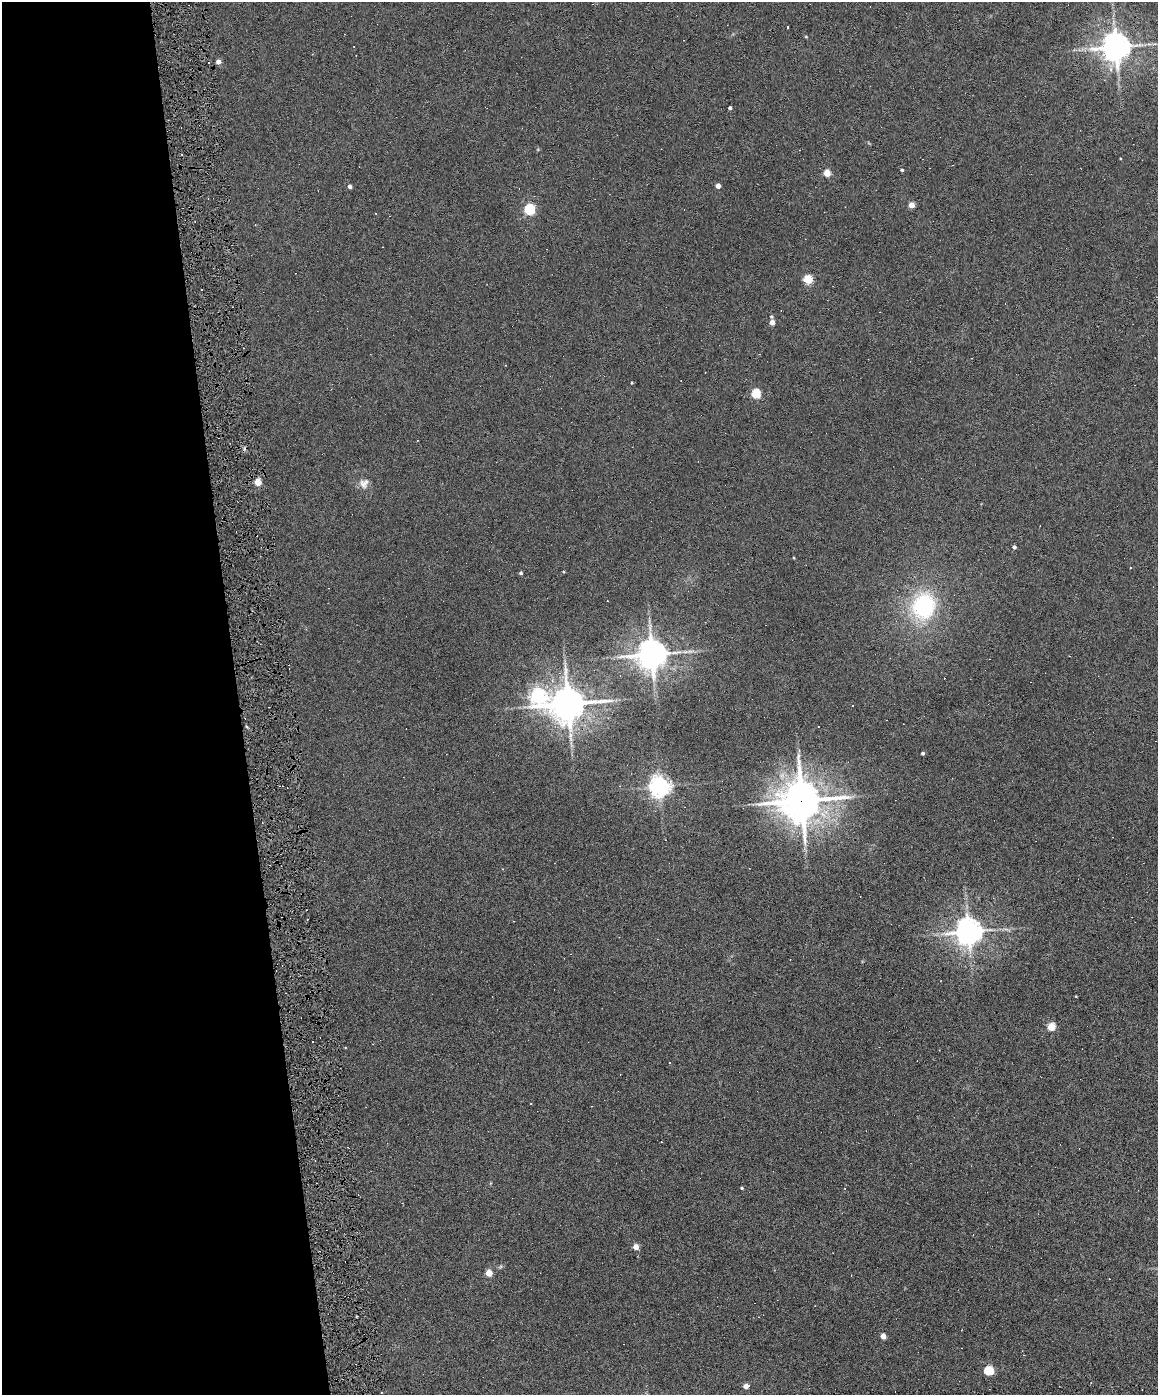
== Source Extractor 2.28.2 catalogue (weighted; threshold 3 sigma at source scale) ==
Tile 5 of 4 x 3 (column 1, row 2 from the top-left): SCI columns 1-1156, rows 1632-3024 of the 4622 x 4551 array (HDU 1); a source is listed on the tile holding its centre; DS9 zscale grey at full resolution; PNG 1160 x 1397 px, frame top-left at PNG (2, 2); no overlay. Shown black and unused: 21% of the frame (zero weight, under 6 of 12 exposures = <1% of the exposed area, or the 3 px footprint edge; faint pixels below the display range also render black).
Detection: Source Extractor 2.28.2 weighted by HDU 2 'WHT'; one run over the whole footprint, this tile lists its part. Background 0.0669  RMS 0.0034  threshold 0.0138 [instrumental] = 3 sigma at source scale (4.09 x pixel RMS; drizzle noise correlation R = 1.36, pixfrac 0.8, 0.05/0.05 arcsec/px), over >= 5 px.
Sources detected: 54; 1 inside a brighter object's white glare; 17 cosmic-ray / hot-pixel residue — not listed; the other 36 listed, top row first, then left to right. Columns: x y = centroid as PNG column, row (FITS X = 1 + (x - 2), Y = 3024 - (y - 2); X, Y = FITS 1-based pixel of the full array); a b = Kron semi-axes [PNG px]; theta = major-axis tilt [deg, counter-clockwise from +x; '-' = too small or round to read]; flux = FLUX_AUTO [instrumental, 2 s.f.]
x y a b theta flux
788 27 3 3 - 0.76
806 37 5 3 - 0.25
1116 47 8 8 - 490
218 62 4 4 - 1.8
730 108 3 3 - 0.64
902 170 3 3 - 0.44
827 173 5 4 - 7.5
349 186 4 4 - 1
718 186 4 4 - 2.1
911 205 4 4 - 3.9
529 209 5 5 - 32
808 279 5 5 - 13
771 317 5 4 - 0.49
772 322 4 4 - 2.6
632 383 3 3 - 0.3
756 394 5 5 - 17
258 482 4 4 - 7.6
364 483 14 12 47 2.2
1014 547 4 3 - 0.81
794 558 4 3 - 0.24
521 573 4 4 - 0.52
923 606 30 26 77 29
652 654 9 9 - 490
538 696 8 8 - 68
568 704 11 10 - 680
923 753 3 3 - 0.58
659 786 7 7 - 190
802 801 14 11 4 810
968 932 8 8 - 410
1051 1027 5 4 - 11
742 1188 4 3 - 0.34
636 1247 4 4 - 3.9
489 1273 4 4 - 6.3
883 1336 4 4 - 3.6
989 1371 5 5 - 18
746 1386 4 4 - 2.5
Overlapping masked pixels (flux is a lower limit): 2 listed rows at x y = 568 704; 802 801